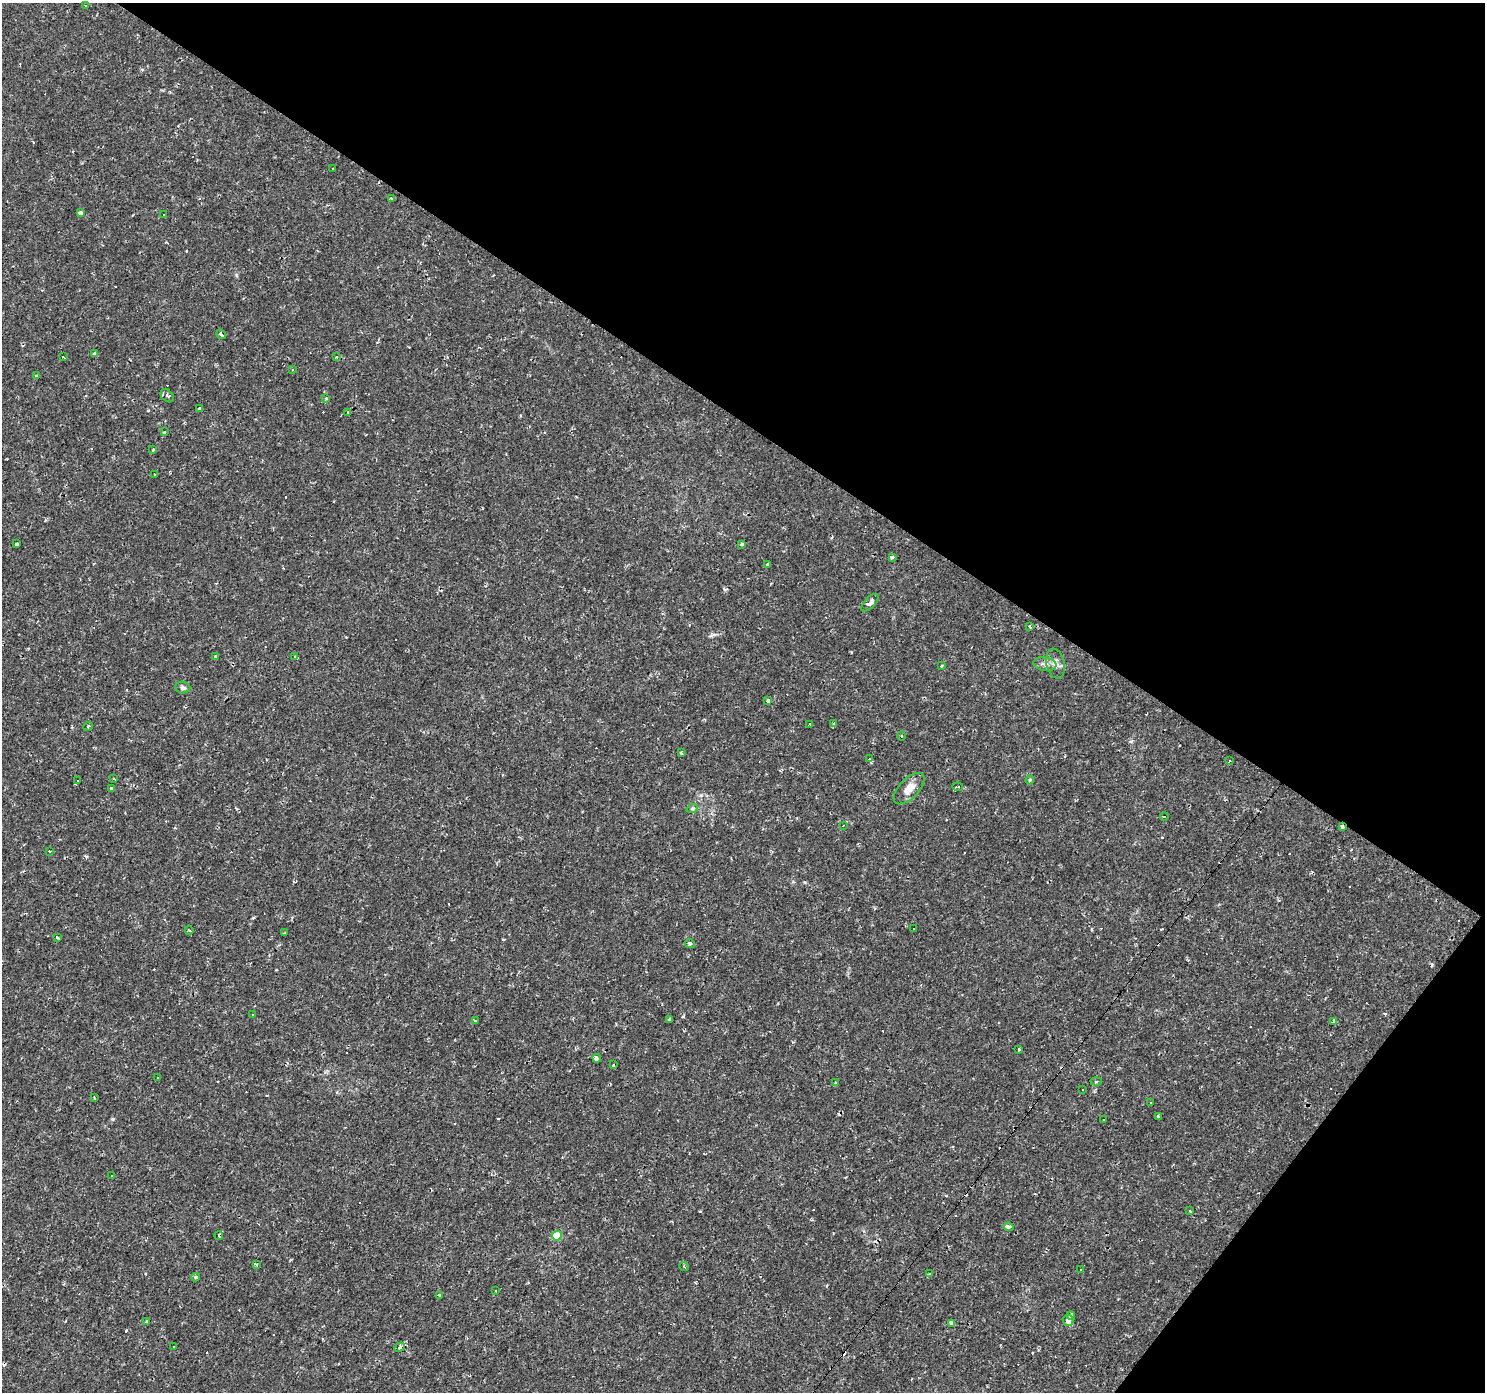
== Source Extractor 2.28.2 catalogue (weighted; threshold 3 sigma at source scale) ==
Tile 8 of 4 x 4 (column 4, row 2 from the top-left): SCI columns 4452-5934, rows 3027-4416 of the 5934 x 5985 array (HDU 1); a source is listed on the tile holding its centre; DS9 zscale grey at full resolution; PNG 1487 x 1394 px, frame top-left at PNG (2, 3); each listed source drawn as its Kron ellipse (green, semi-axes under 4 px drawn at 4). Shown black and unused: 35% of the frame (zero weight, under 2 of 3 exposures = <1% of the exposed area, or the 3 px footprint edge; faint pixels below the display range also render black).
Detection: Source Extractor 2.28.2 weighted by HDU 2 'WHT'; one run over the whole footprint, this tile lists its part. Background 0.00108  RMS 0.0015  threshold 0.00681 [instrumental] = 3 sigma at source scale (4.5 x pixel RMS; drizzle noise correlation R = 1.50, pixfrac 1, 0.0396/0.0396 arcsec/px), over >= 5 px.
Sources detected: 148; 61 cosmic-ray / hot-pixel residue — neither listed nor drawn; the other 87 listed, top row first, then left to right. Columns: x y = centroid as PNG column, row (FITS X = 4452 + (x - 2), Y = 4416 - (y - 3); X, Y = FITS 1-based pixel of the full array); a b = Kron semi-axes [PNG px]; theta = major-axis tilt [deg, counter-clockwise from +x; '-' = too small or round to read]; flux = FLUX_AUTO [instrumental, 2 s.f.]
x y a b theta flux
85 6 3 2 - 0.2
332 169 3 3 - 0.33
392 198 3 3 - 0.73
80 213 4 3 - 0.83
164 215 3 3 - 0.32
221 334 5 3 - 0.46
95 354 4 3 - 0.45
63 357 3 2 - 0.27
336 357 3 3 - 0.24
292 370 3 3 - 0.23
36 376 4 3 - 0.29
167 396 8 5 -47 0.33
326 398 4 4 - 0.21
199 408 4 3 - 0.34
348 413 3 3 - 0.32
164 432 3 3 - 0.88
153 450 3 3 - 1.2
154 475 3 2 - 0.26
17 544 3 3 - 0.97
742 544 3 3 - 0.25
892 557 4 3 - 0.5
768 565 4 3 - 1.3
870 603 11 5 46 0.69
1029 626 3 3 - 0.59
216 656 4 3 - 0.39
295 657 4 3 - 1.7
1045 664 11 6 -9 0.72
1055 664 15 9 -78 0.99
941 666 3 3 - 0.14
183 687 7 6 - 0.41
768 701 4 3 - 0.47
834 723 4 3 - 0.22
809 724 3 2 - 0.18
88 726 5 3 - 0.14
901 736 4 3 - 0.14
681 753 3 3 - 0.22
869 759 4 3 - 1.8
1230 761 4 3 - 2.4
114 779 4 2 - 0.13
1030 780 4 4 - 0.17
78 781 3 3 - 150
958 787 5 3 - 0.19
111 788 3 3 - 0.2
909 789 19 9 46 1.8
692 809 6 4 18 0.22
1164 816 4 2 - 0.11
843 826 2 2 - 0.1
1342 827 3 3 - 0.61
49 851 3 3 - 1
914 929 3 3 - 1.1
189 930 4 3 - 0.15
285 933 4 2 - 0.24
58 938 4 3 - 0.3
690 943 5 4 - 0.37
252 1014 3 3 - 0.3
670 1019 4 3 - 0.4
475 1020 3 3 - 0.71
1334 1021 4 3 - 1.1
1019 1049 3 3 - 0.2
597 1058 4 4 - 0.8
613 1065 3 3 - 0.56
158 1077 3 3 - 0.45
1096 1081 5 3 - 0.18
835 1083 3 3 - 0.77
1082 1090 3 3 - 0.22
94 1098 3 3 - 0.23
1150 1102 3 3 - 3.5
1158 1116 3 3 - 0.24
1104 1119 3 3 - 0.93
112 1175 3 3 - 0.78
1190 1211 4 3 - 0.13
1009 1227 5 4 - 0.66
219 1236 4 3 - 0.2
557 1236 5 5 - 3.5
256 1264 3 3 - 0.47
684 1267 5 3 - 0.15
1081 1270 3 2 - 0.19
929 1274 3 3 - 0.87
196 1277 4 3 - 0.3
495 1290 3 2 - 0.22
440 1295 3 3 - 0.36
1071 1316 4 4 - 0.76
1068 1320 5 5 - 0.82
146 1322 4 4 - 0.19
951 1323 4 4 - 1.9
174 1347 3 3 - 0.44
400 1347 5 4 - 0.55
Overlapping masked pixels (flux is a lower limit): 2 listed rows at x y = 295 657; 1342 827
Unlisted compact peaks at least as high as the median listed source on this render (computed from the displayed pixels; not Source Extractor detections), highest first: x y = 113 1119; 805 882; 86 856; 236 275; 1131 741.